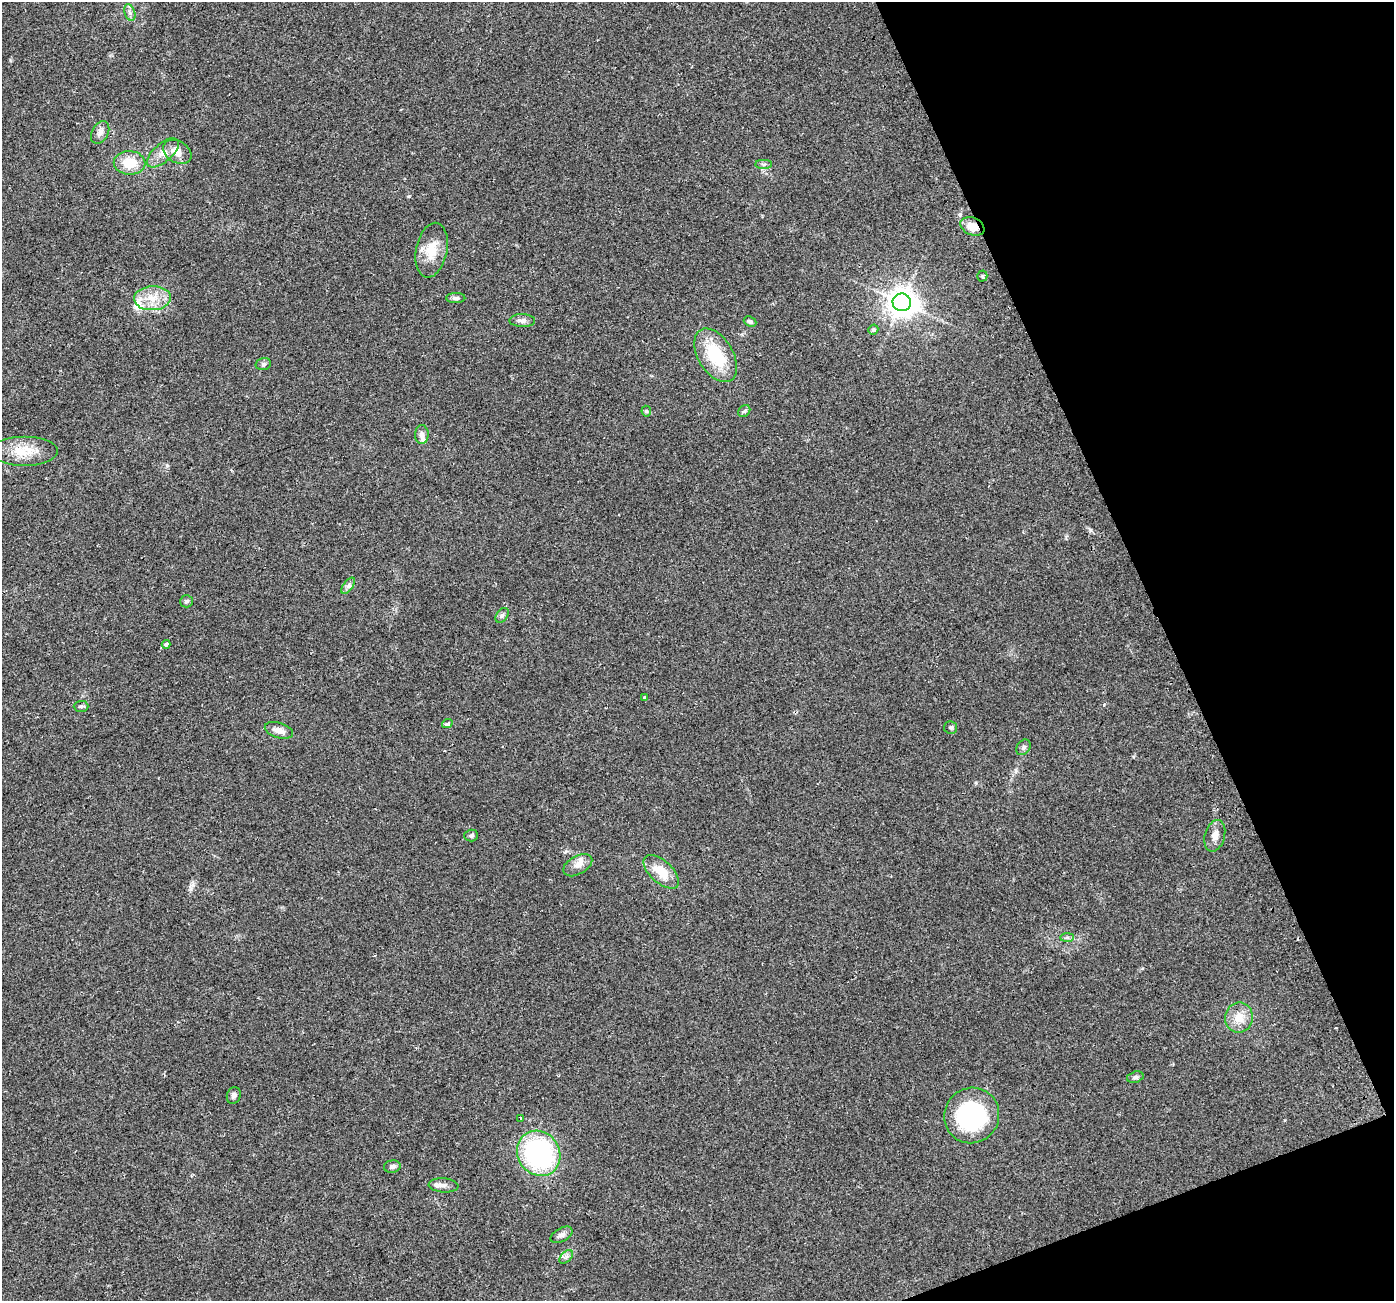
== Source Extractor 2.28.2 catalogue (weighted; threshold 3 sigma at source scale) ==
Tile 12 of 4 x 4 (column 4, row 3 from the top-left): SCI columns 4205-5596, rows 1395-2693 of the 5630 x 5441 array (HDU 1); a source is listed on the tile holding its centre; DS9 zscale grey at full resolution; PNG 1396 x 1303 px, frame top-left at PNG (2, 2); each listed source drawn as its Kron ellipse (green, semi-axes under 4 px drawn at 4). Shown black and unused: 19% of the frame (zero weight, under 2 of 3 exposures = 2% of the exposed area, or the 3 px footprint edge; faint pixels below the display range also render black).
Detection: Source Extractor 2.28.2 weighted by HDU 2 'WHT'; one run over the whole footprint, this tile lists its part. Background 0.059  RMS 0.0083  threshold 0.0372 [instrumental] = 3 sigma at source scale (4.5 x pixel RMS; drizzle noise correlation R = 1.50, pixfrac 1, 0.0396/0.0396 arcsec/px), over >= 5 px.
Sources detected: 50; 4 inside a brighter listed object's ellipse — not listed separately; the other 46 listed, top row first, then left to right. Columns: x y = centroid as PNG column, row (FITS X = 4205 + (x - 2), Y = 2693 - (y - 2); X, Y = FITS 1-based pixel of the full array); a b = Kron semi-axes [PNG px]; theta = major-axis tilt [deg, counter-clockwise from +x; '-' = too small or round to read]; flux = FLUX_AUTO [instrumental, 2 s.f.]
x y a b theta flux
130 12 8 5 -71 2.7
100 132 12 8 62 4.2
177 152 15 10 -31 9.2
163 153 19 9 41 8.3
130 163 16 12 -2 19
764 164 8 4 0 1.8
972 226 12 8 -23 10
432 250 28 15 78 18
982 276 5 5 - 1.2
152 298 18 12 3 15
456 298 10 5 -1 2.4
902 302 9 9 - 1100
522 321 13 6 -1 3.1
750 322 6 5 - 1.6
873 330 5 4 - 1.7
716 355 29 17 -59 40
263 364 8 6 14 1.6
646 411 5 5 - 1.1
744 411 7 5 45 1.6
422 435 9 7 88 3.4
23 451 33 15 0 20
348 586 9 5 55 2.4
187 601 6 6 - 2
502 615 8 5 53 2.1
166 644 4 3 - 6.4
645 698 3 3 - 16
81 706 7 5 1 1.9
447 724 5 3 - 9.2
951 727 6 6 - 1.7
279 730 14 7 -17 6.5
1024 747 8 6 54 2
471 835 7 6 - 2.2
1215 836 16 10 74 6
578 865 16 9 29 6.4
661 872 22 11 -43 18
1067 937 7 4 0 1.4
1239 1017 15 14 - 12
1135 1077 8 5 16 2
234 1095 8 6 67 2.9
972 1115 28 27 - 100
521 1118 3 3 - 4.2
539 1153 23 21 -54 140
392 1167 8 6 7 2.6
444 1185 15 7 -5 3.9
562 1235 12 6 28 3.4
566 1257 8 5 45 2.3
Overlapping masked pixels (flux is a lower limit): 1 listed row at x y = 972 226
Unlisted compact peaks at least as high as the median listed source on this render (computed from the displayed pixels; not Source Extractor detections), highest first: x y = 1090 530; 193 885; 960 214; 409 196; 167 465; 1104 705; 566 851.